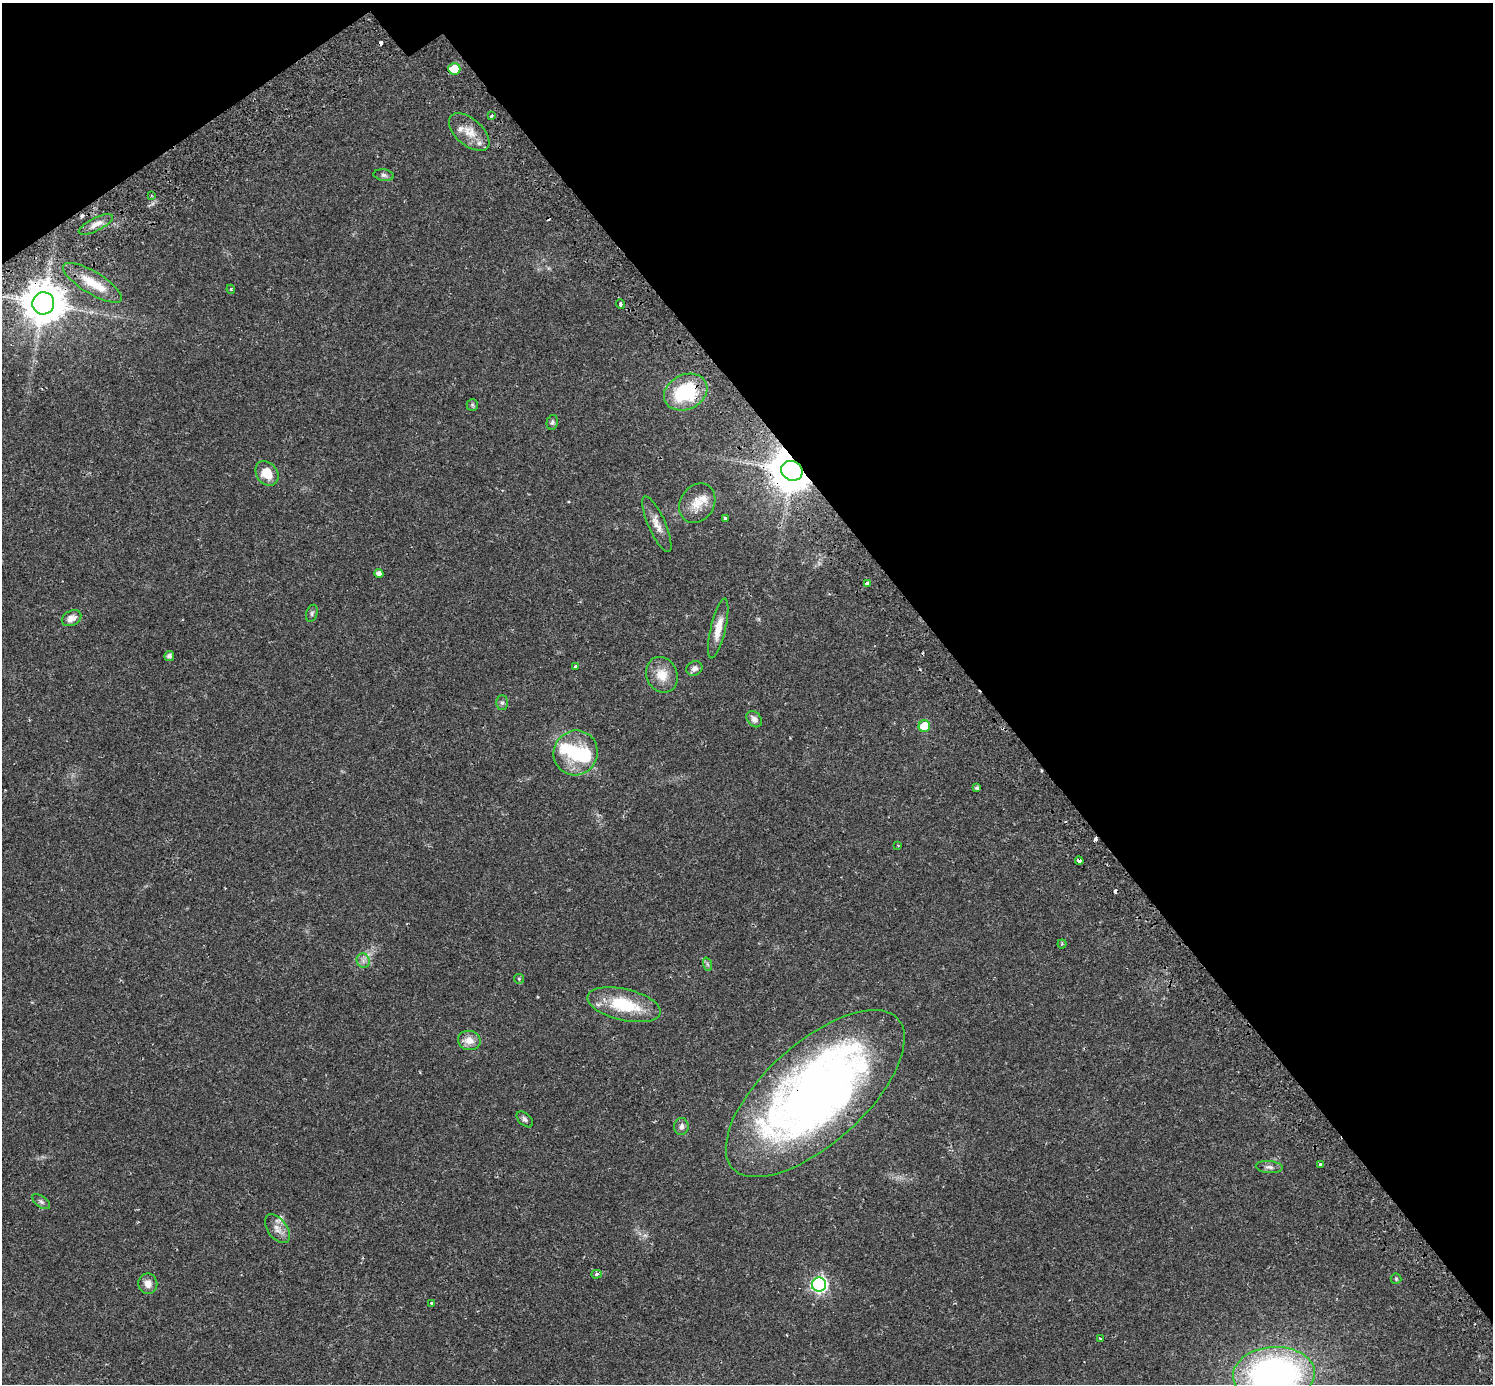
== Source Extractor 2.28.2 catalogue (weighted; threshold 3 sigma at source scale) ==
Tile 3 of 4 x 4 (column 3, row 1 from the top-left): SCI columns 3051-4541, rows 4380-5761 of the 6115 x 6057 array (HDU 1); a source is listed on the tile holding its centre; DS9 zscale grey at full resolution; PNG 1495 x 1386 px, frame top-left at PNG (2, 3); each listed source drawn as its Kron ellipse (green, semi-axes under 4 px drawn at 4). Shown black and unused: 37% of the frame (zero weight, under 2 of 3 exposures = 5% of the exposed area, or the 3 px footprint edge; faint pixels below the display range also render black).
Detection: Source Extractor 2.28.2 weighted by HDU 2 'WHT'; one run over the whole footprint, this tile lists its part. Background 0.0176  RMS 0.0027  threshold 0.0122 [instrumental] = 3 sigma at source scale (4.5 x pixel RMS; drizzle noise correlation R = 1.50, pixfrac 1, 0.0396/0.0396 arcsec/px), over >= 5 px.
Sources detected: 66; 2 inside a brighter object's white glare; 6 cosmic-ray / hot-pixel residue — neither listed nor drawn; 4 inside a brighter listed object's ellipse — not listed separately; the other 54 listed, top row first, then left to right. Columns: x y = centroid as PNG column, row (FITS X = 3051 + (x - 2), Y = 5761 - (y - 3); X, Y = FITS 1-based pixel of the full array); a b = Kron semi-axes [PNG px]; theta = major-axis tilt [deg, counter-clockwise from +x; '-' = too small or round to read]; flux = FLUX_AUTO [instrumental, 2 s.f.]
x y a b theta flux
454 69 6 5 - 5.7
491 115 3 2 - 0.44
469 132 24 13 -41 3.9
384 175 10 5 -7 0.74
151 195 4 2 - 0.25
96 224 19 6 26 1.8
92 283 34 11 -31 5.5
231 289 4 3 - 0.29
43 303 11 11 - 820
620 304 5 3 - 0.41
686 392 22 17 26 18
472 405 6 5 - 0.41
552 422 7 6 - 0.57
792 471 11 9 -29 890
267 473 13 10 -53 4.7
697 503 21 17 57 4.3
725 518 3 3 - 0.45
657 524 30 8 -66 2.7
379 574 4 4 - 1.2
868 583 4 3 - 1.4
312 613 9 5 73 0.46
72 618 10 7 27 2
718 629 30 7 77 3.6
169 656 5 4 - 0.89
576 666 3 3 - 1.2
694 668 8 7 - 1.1
662 675 18 15 -66 4
502 703 7 6 - 0.6
754 719 9 6 -51 1.2
924 726 6 5 - 7.6
576 753 22 22 - 10
977 788 4 3 - 0.49
898 846 3 2 - 0.24
1079 861 4 3 - 1.4
1062 944 4 4 - 0.28
363 961 7 6 - 0.89
707 964 7 4 -71 0.5
519 979 5 5 - 0.33
624 1005 37 15 -13 13
469 1040 11 9 -14 2.4
815 1093 111 50 42 200
525 1119 10 6 -43 0.73
681 1127 8 7 - 1
1320 1165 3 3 - 1
1269 1167 13 6 -4 1
41 1202 10 5 -37 0.63
277 1229 16 9 -54 2
597 1274 5 4 - 0.82
1396 1279 5 5 - 0.34
148 1284 10 9 - 1.8
819 1285 7 7 - 57
431 1303 4 3 - 0.27
1100 1338 3 2 - 0.22
1274 1374 41 27 3 88
Overlapping masked pixels (flux is a lower limit): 7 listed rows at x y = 454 69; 43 303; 686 392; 792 471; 868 583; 1079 861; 815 1093
Isophote crosses this tile's border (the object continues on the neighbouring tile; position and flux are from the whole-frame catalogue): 1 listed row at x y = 1274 1374